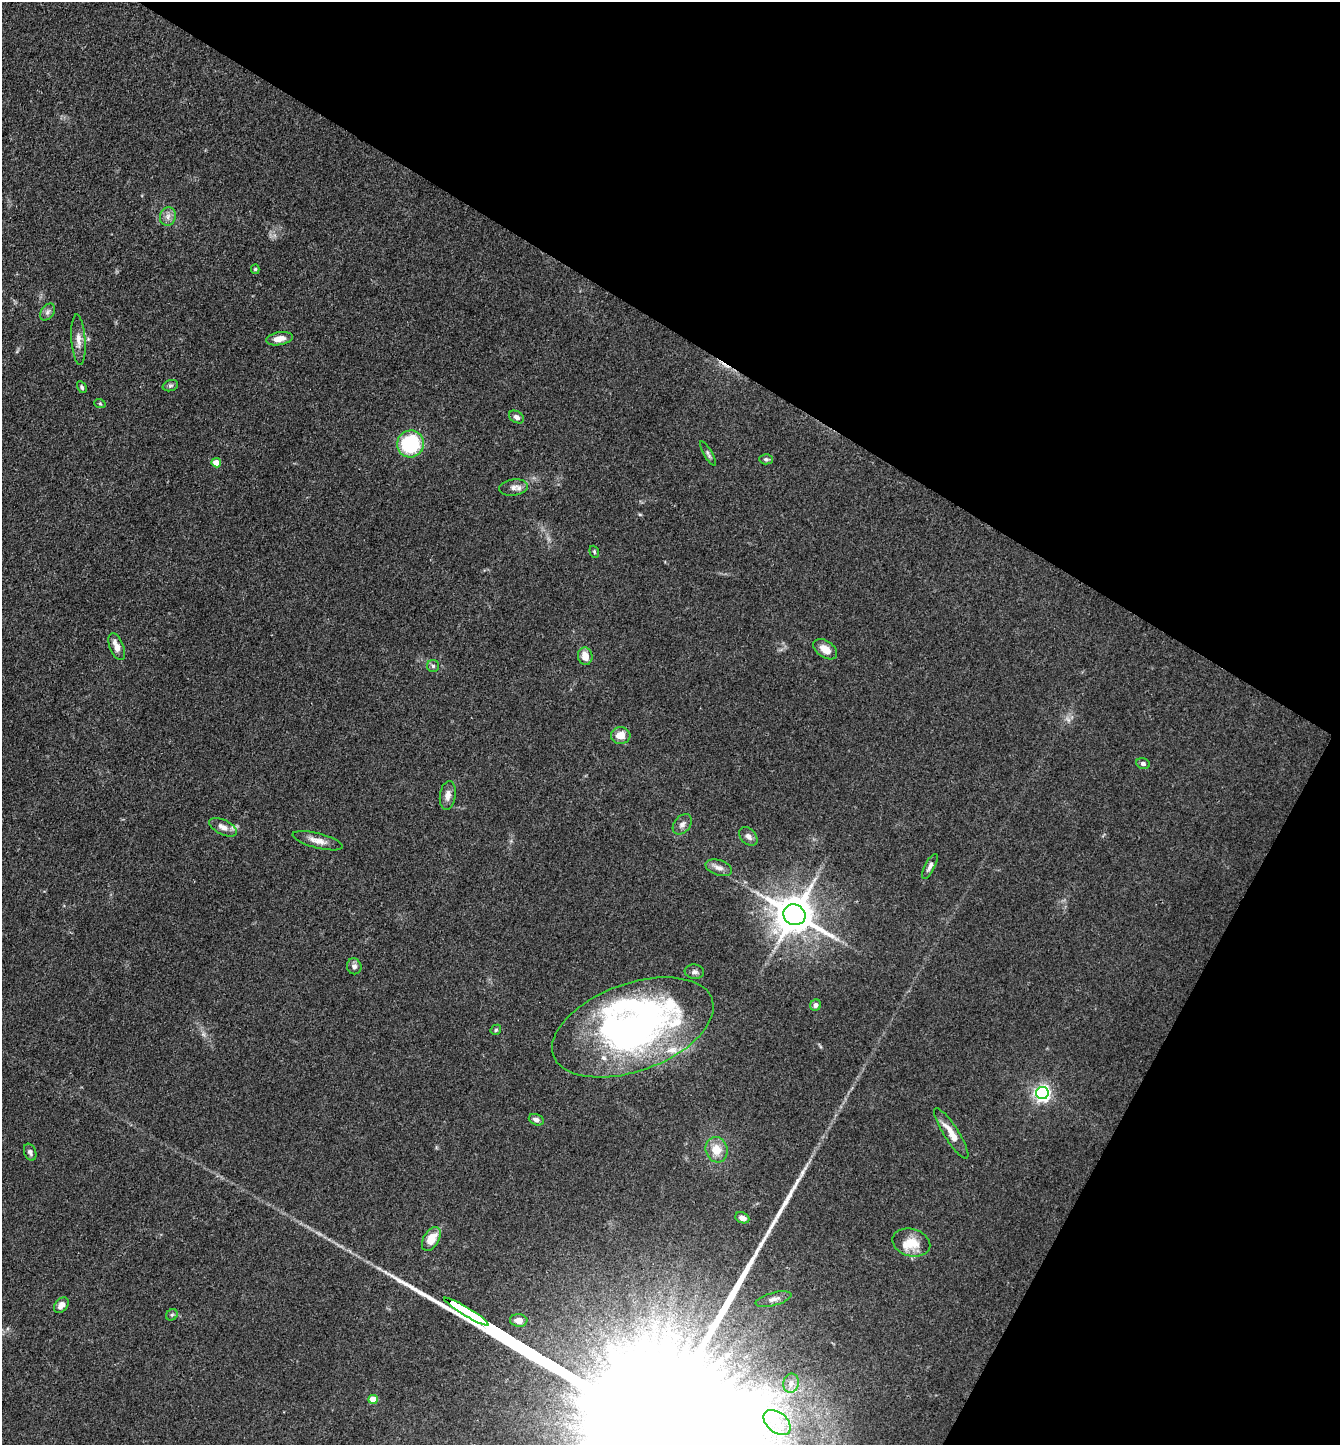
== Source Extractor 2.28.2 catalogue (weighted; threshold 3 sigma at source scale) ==
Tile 8 of 4 x 4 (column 4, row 2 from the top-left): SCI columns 4300-5637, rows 2889-4331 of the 5784 x 5775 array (HDU 1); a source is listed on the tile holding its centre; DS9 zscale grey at full resolution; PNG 1342 x 1447 px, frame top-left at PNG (2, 2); each listed source drawn as its Kron ellipse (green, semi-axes under 4 px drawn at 4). Shown black and unused: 30% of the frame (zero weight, under 3 of 4 exposures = <1% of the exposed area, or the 3 px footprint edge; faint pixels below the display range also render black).
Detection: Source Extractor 2.28.2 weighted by HDU 2 'WHT'; one run over the whole footprint, this tile lists its part. Background 0.0825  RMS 0.0063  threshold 0.0284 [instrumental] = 3 sigma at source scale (4.5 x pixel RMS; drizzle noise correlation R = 1.50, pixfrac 1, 0.05/0.05 arcsec/px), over >= 5 px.
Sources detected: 54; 1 inside a brighter object's white glare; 1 long thin detection or spike segment (spike, bleed or trail) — neither listed nor drawn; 2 inside a brighter listed object's ellipse — not listed separately; the other 50 listed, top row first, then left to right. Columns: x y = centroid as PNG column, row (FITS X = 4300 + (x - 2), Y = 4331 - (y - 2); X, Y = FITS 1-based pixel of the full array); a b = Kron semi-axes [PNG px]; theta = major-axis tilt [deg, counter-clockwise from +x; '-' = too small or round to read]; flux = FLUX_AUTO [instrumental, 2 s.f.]
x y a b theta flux
168 216 9 8 - 3.3
255 269 5 4 - 0.97
47 312 9 6 53 2.1
279 339 13 6 10 5.8
78 340 25 7 -86 5.4
170 386 8 5 17 1.3
82 387 6 4 -60 1.1
100 404 6 3 -19 0.75
516 417 8 5 -31 2.5
410 444 14 13 - 45
708 454 14 4 -60 1.7
766 459 7 5 -2 1.3
216 463 5 4 - 8.3
514 488 14 8 7 3.9
594 552 6 4 -70 0.89
117 647 14 7 -68 6
825 649 13 8 -34 6.4
585 656 9 7 -77 6.4
433 666 6 6 - 1.3
621 736 10 8 -2 7.4
1143 763 7 5 -23 1.8
448 795 14 8 81 4.2
682 824 11 8 51 3.2
223 827 15 7 -26 4.6
748 836 11 7 -48 2.9
318 841 26 7 -15 5.8
930 866 14 5 62 2.7
719 868 14 7 -18 3.7
794 915 11 10 - 2000
354 966 8 7 - 2.7
694 972 10 7 -6 2.2
816 1005 6 5 - 2.6
633 1027 84 43 20 290
496 1030 6 4 47 0.92
1042 1093 6 6 - 220
536 1120 8 5 -23 2.6
951 1133 29 7 -57 9.7
716 1150 13 11 -73 9.8
30 1152 9 6 -69 1.9
742 1218 7 5 -22 3.4
431 1239 13 7 59 11
911 1243 19 13 -15 12
773 1299 18 6 15 3.7
61 1305 9 6 50 4.2
466 1312 26 3 -31 4800
172 1315 6 5 - 1.2
519 1320 8 6 -4 4.5
791 1383 9 7 75 3.4
373 1399 5 4 - 12
777 1422 15 10 -39 10
Overlapping masked pixels (flux is a lower limit): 1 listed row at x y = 466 1312